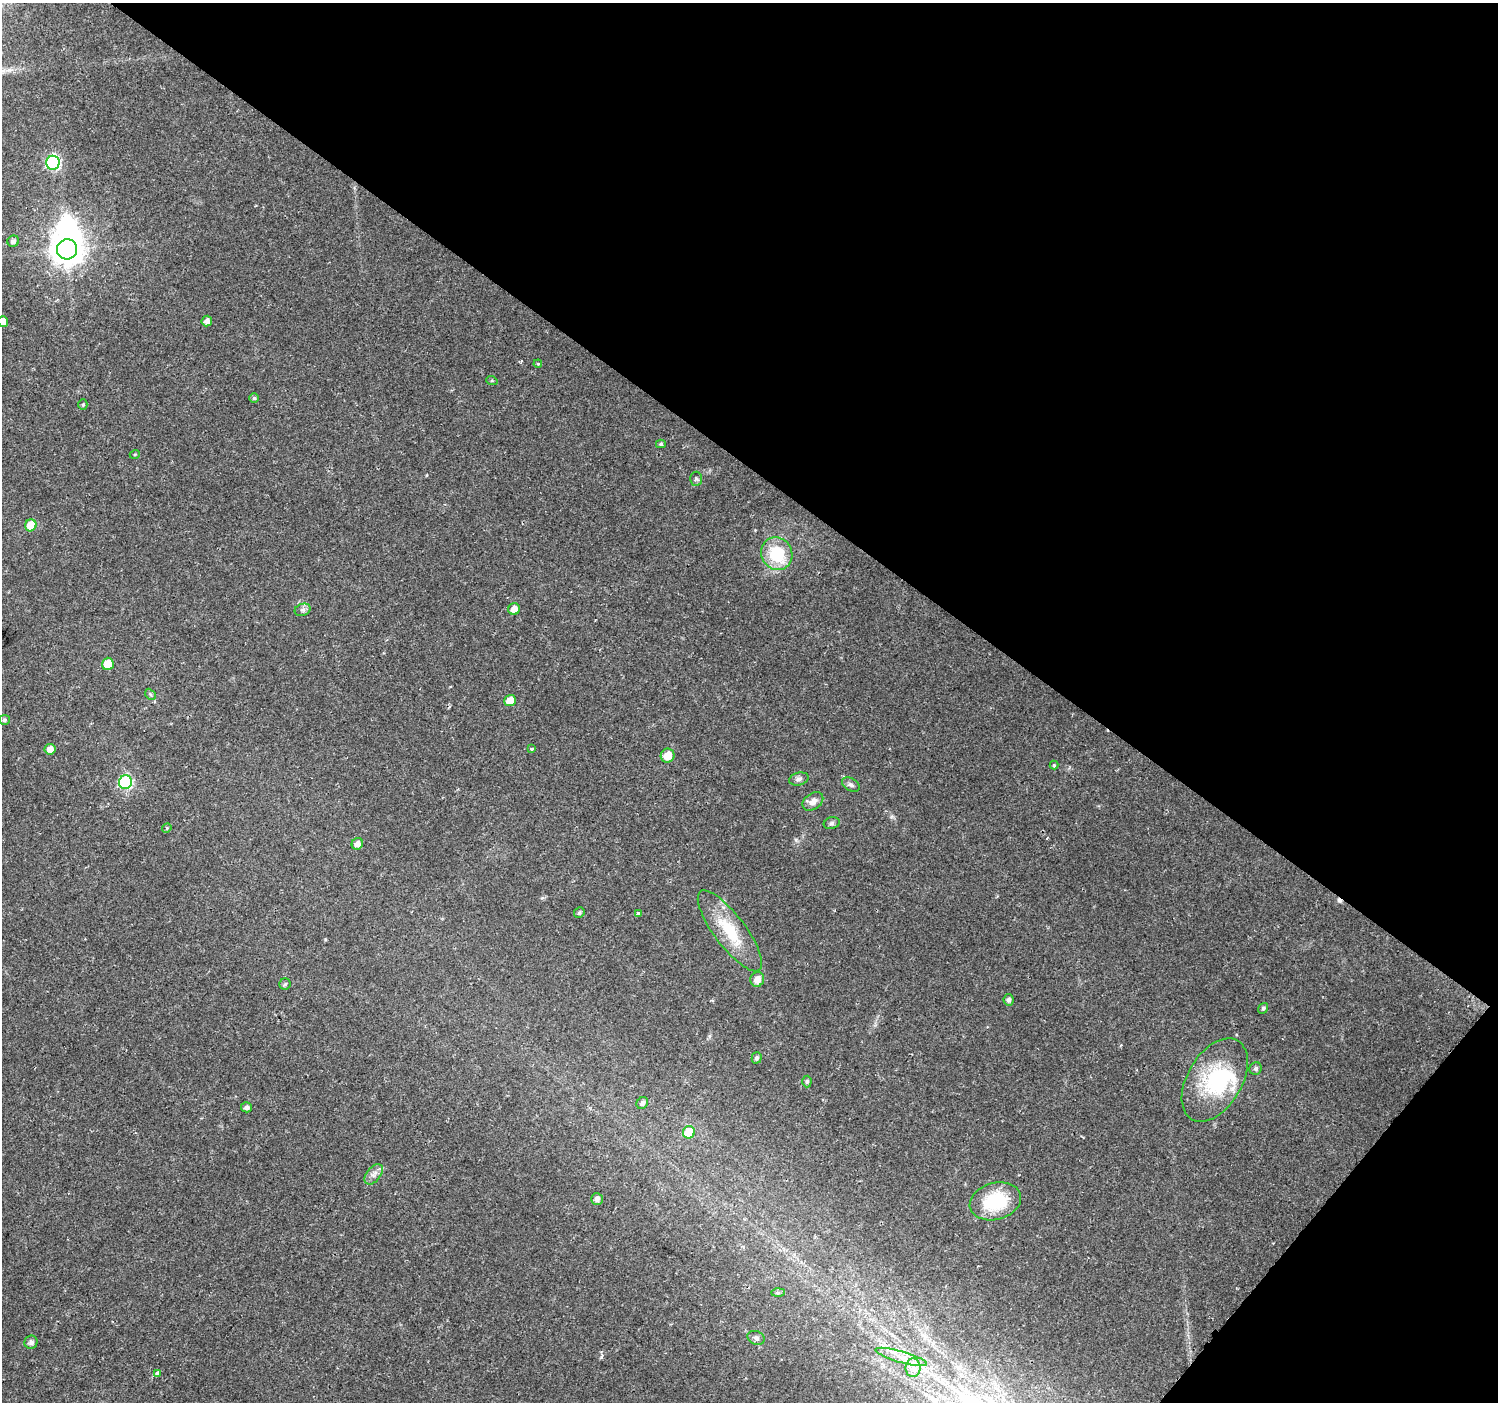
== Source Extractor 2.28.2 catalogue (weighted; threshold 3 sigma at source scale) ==
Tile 8 of 4 x 4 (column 4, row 2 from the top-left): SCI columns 4490-5985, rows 2977-4376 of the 5992 x 6024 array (HDU 1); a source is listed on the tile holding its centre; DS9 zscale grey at full resolution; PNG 1500 x 1404 px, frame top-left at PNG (2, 3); each listed source drawn as its Kron ellipse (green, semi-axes under 4 px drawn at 4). Shown black and unused: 37% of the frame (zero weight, under 2 of 3 exposures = <1% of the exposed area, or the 3 px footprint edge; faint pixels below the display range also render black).
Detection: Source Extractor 2.28.2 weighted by HDU 2 'WHT'; one run over the whole footprint, this tile lists its part. Background 0.0237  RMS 0.003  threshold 0.0134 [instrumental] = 3 sigma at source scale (4.5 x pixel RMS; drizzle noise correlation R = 1.50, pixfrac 1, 0.0396/0.0396 arcsec/px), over >= 5 px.
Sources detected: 59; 3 inside a brighter object's white glare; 1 cosmic-ray / hot-pixel residue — neither listed nor drawn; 1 inside a brighter listed object's ellipse — not listed separately; the other 54 listed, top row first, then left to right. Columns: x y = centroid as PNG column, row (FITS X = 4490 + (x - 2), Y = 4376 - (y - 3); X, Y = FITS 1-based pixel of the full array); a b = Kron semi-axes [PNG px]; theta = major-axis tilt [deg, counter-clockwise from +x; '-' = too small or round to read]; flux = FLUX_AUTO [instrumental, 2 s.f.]
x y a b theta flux
53 163 7 6 - 39
13 241 6 5 - 0.81
67 249 10 10 - 460
207 321 5 5 - 1.6
3 322 5 5 - 2.4
538 364 4 3 - 0.24
492 381 6 3 -19 0.32
254 398 5 5 - 0.48
83 405 5 4 - 0.37
661 444 5 4 - 0.44
135 454 5 3 - 0.27
696 479 7 5 87 0.58
31 525 6 5 - 6
777 554 17 15 -58 14
514 609 6 5 - 2.5
303 610 8 6 20 0.88
108 664 6 6 - 4
150 694 6 4 -46 0.44
510 701 6 5 - 3.9
4 720 5 5 - 0.52
50 749 5 5 - 2.1
532 749 3 3 - 0.52
668 756 7 6 - 3.9
1054 765 4 4 - 0.32
799 779 10 6 15 1.1
125 782 7 6 - 41
851 785 10 6 -31 0.88
813 801 11 8 35 2
832 823 8 6 17 0.7
167 828 5 4 - 0.33
357 844 6 5 - 1.8
579 913 6 5 - 0.6
638 913 3 3 - 0.75
730 931 49 15 -53 13
757 979 7 7 - 2.2
285 984 6 5 - 0.53
1009 1000 6 5 - 0.84
1263 1008 5 5 - 0.59
757 1058 6 5 - 0.66
1256 1069 6 6 - 0.77
1215 1080 46 27 60 21
807 1081 6 4 89 0.53
642 1103 6 5 - 0.96
247 1107 5 5 - 1
689 1132 6 6 - 10
374 1174 12 7 52 1.5
597 1199 6 6 - 1.3
995 1201 26 18 16 16
778 1293 7 4 1 0.5
756 1338 9 6 -20 0.96
31 1342 7 6 - 1
901 1357 27 5 -16 3.6
913 1368 9 7 89 2.1
158 1373 4 3 - 1.2
Isophote crosses this tile's border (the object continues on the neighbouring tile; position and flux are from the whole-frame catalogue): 1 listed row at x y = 3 322
Unlisted compact peaks at least as high as the median listed source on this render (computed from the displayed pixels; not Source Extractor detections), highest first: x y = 601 1357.